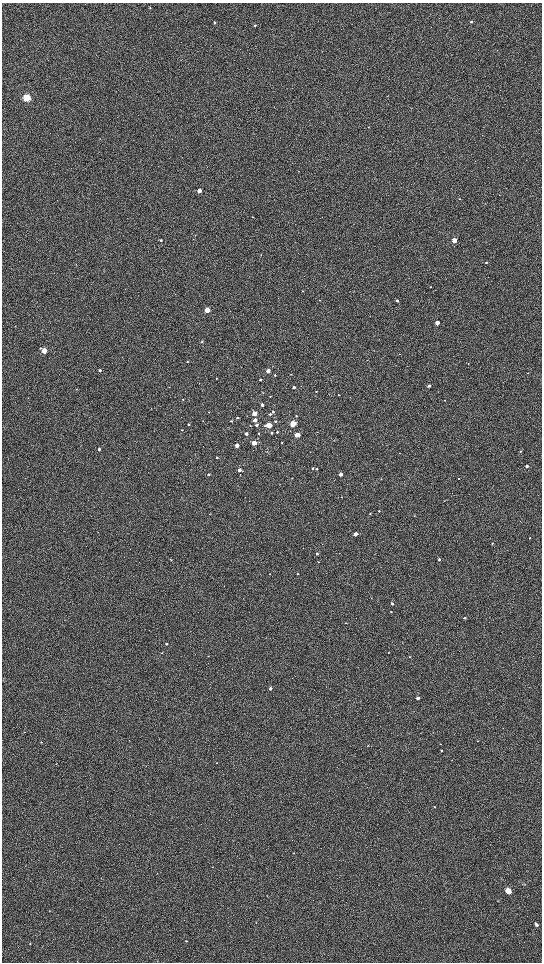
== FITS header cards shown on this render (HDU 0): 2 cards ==
NAXIS1  =                 1080 / length of data axis 1
NAXIS2  =                 1920 / length of data axis 2

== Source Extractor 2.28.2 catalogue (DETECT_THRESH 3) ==
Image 1080 x 1920 px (HDU 0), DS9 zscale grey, zoomed out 1/2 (1 PNG px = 2 x 2 image px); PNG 544 x 964 px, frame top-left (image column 1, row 1919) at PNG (2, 3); no overlay
Background 603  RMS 57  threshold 172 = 3 sigma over >= 5 px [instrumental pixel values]
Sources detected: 115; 2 cannot appear on this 1/2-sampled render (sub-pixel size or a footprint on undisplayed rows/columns) and are not listed; the other 113 listed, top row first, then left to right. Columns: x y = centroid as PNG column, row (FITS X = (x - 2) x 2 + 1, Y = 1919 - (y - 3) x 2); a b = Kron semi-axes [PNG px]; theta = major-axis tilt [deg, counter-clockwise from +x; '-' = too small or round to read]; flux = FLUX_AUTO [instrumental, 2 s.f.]
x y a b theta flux
150 7 3 3 - 8300
214 22 3 3 - 10000
471 22 3 3 - 12000
255 25 3 2 - 10000
27 98 4 3 - 980000
368 127 2 2 - 5200
199 191 3 3 - 96000
460 199 3 2 - 5700
252 217 3 3 - 8600
161 240 3 3 - 16000
454 240 3 3 - 220000
486 262 3 2 - 13000
431 287 2 2 - 5300
302 291 2 2 - 3800
320 300 2 2 - 4100
397 301 3 3 - 24000
207 310 3 3 - 230000
437 323 3 3 - 130000
202 341 3 2 - 8800
44 351 3 3 - 230000
399 354 2 2 - 3600
367 360 2 2 - 3600
187 362 3 2 - 7000
468 364 2 2 - 5200
100 370 3 3 - 12000
268 371 3 3 - 73000
527 373 2 2 - 4500
275 375 3 3 - 11000
217 378 2 2 - 5700
260 380 3 2 - 17000
429 386 2 2 - 32000
294 387 2 2 - 38000
316 391 2 2 - 6600
263 392 3 2 - 3900
339 395 2 2 - 8200
270 396 2 2 - 5200
183 399 3 3 - 9300
444 400 3 2 - 3500
262 405 3 3 - 36000
273 412 3 3 - 13000
254 413 3 3 - 210000
270 414 3 2 - 14000
296 416 2 2 - 9700
237 417 3 3 - 11000
255 420 3 3 - 56000
231 421 3 2 - 10000
275 422 3 3 - 12000
189 424 3 2 - 10000
293 424 3 3 - 520000
250 425 2 2 - 4800
257 425 3 3 - 25000
269 425 3 3 - 300000
182 430 3 2 - 7800
277 432 2 2 - 12000
258 433 2 2 - 6400
272 433 3 3 - 17000
246 434 2 2 - 42000
297 435 3 3 - 190000
254 443 3 3 - 150000
282 443 2 2 - 6400
237 445 3 3 - 83000
99 449 3 3 - 17000
520 451 3 2 - 9500
217 457 3 2 - 10000
527 466 2 2 - 43000
313 468 3 3 - 10000
316 469 3 2 - 11000
239 470 3 2 - 50000
208 474 3 2 - 12000
341 474 3 2 - 70000
458 478 2 2 - 4900
381 479 3 2 - 4100
445 501 3 2 - 4100
379 511 3 2 - 9200
370 513 2 2 - 7700
210 514 2 1 - 3100
414 515 3 2 - 4200
355 534 3 2 - 100000
530 538 2 2 - 8300
492 543 3 2 - 7300
317 554 3 2 - 18000
439 560 2 2 - 27000
318 562 2 2 - 5100
297 574 2 2 - 6100
392 603 2 2 - 35000
391 612 3 2 - 6600
465 618 3 3 - 9500
346 623 3 2 - 4300
166 644 2 2 - 15000
388 652 2 2 - 4800
162 653 2 1 - 3000
208 656 3 2 - 3300
410 657 2 2 - 8100
270 688 3 2 - 30000
418 698 2 2 - 50000
503 728 2 2 - 4600
478 741 2 2 - 5100
41 742 3 2 - 8700
440 744 2 1 - 3400
368 745 3 2 - 5100
441 750 3 2 - 10000
217 763 3 2 - 6700
434 807 3 2 - 5200
293 853 2 2 - 4700
212 867 2 2 - 4200
157 873 2 2 - 4200
508 891 4 3 - 420000
49 911 3 2 - 3900
256 923 3 2 - 4900
537 925 4 3 - 23000
186 941 3 2 - 5000
30 943 2 2 - 5700
157 961 3 2 - 3500
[2 sub-pixel or undisplayed-footprint detections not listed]